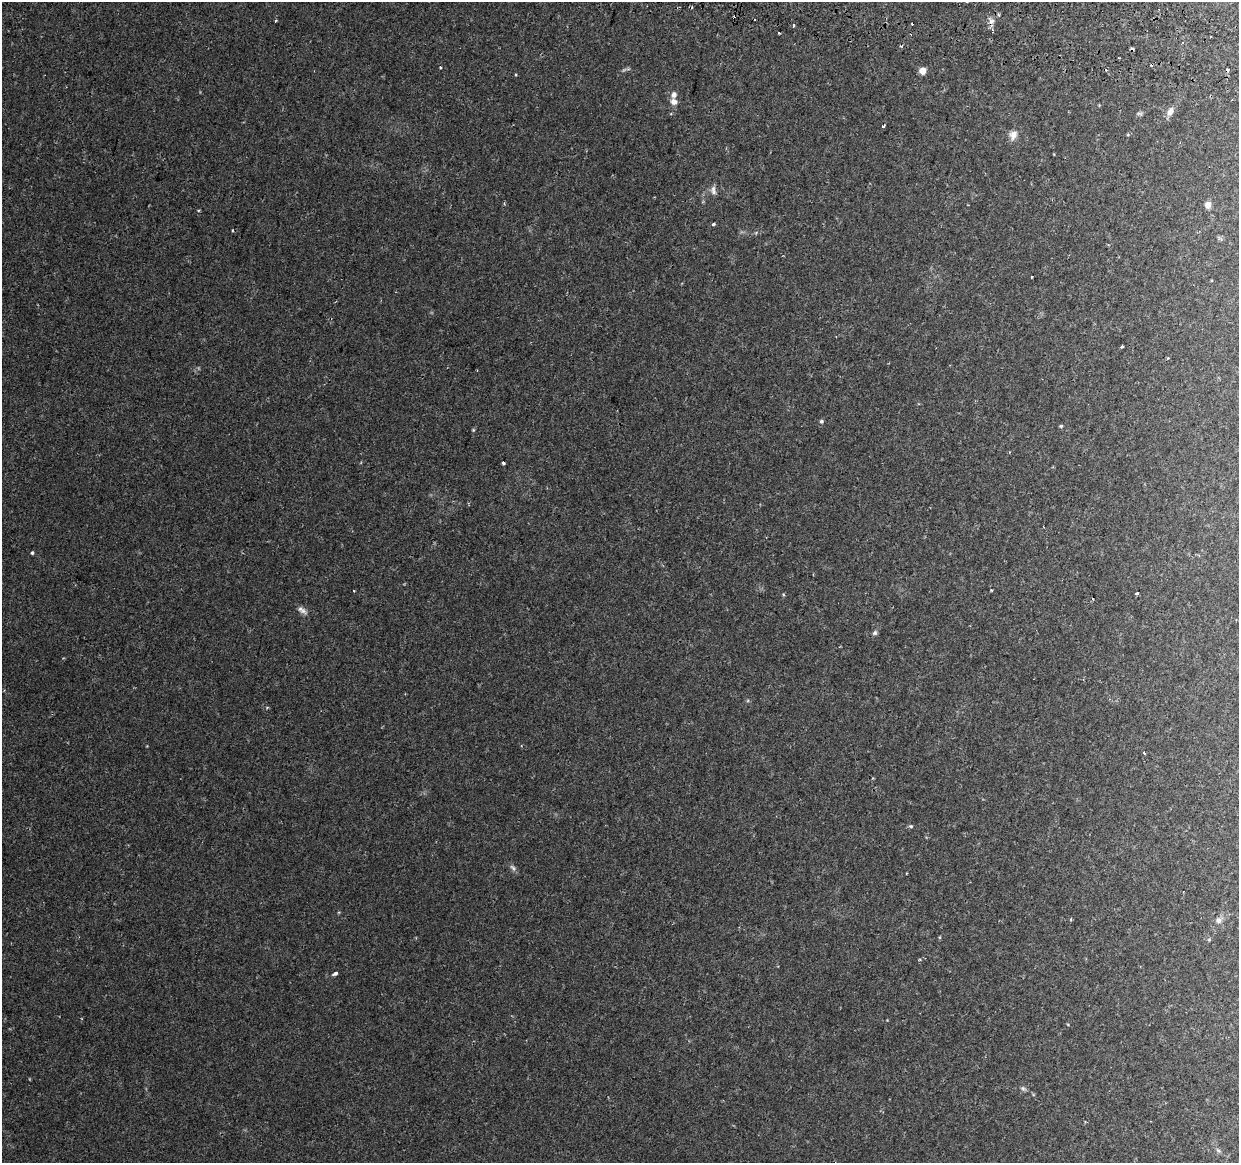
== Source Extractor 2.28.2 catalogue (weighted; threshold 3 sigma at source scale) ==
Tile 10 of 4 x 4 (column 2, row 3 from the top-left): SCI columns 1256-2492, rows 1494-2654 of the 4976 x 5248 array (HDU 1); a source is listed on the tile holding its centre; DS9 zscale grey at full resolution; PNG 1241 x 1165 px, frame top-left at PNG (2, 2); no overlay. Shown black and unused: <1% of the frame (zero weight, under 2 of 3 exposures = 3% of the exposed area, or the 3 px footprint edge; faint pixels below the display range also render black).
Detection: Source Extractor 2.28.2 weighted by HDU 2 'WHT'; one run over the whole footprint, this tile lists its part. Background 0.0332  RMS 0.0032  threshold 0.0145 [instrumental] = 3 sigma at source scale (4.5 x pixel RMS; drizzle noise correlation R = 1.50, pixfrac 1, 0.0396/0.0396 arcsec/px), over >= 5 px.
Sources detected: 46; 11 cosmic-ray / hot-pixel residue — not listed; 1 inside a brighter listed object's ellipse — not listed separately; the other 34 listed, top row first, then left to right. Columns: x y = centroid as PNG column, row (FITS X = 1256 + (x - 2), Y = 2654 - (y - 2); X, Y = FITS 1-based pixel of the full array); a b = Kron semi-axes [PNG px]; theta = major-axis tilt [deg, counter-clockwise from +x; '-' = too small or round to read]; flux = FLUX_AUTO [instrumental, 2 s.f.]
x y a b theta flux
275 21 4 3 - 0.28
991 21 9 8 - 1.4
794 26 3 3 - 1.6
779 33 2 2 - 0.28
440 67 3 3 - 0.79
923 71 5 5 - 5.6
674 101 8 7 - 1.8
1170 111 11 8 60 1.9
883 126 3 3 - 0.6
1013 135 13 10 70 2.2
713 190 13 6 -81 1.2
1208 205 8 7 - 1.5
713 224 3 3 - 0.77
1032 277 3 2 - 0.33
1122 347 3 2 - 0.41
1167 358 3 2 - 0.47
821 421 5 5 - 0.58
1061 426 4 4 - 0.42
473 430 6 4 72 0.35
503 463 3 3 - 0.91
32 553 4 3 - 0.48
991 590 3 2 - 0.29
1137 593 4 3 - 0.73
1093 599 3 2 - 0.27
303 611 11 8 -13 1.4
875 633 7 6 - 0.69
1144 753 4 2 - 0.33
911 826 5 4 - 0.41
513 868 10 5 -42 0.91
1218 920 8 7 - 1.3
1209 940 5 3 - 0.34
335 973 5 3 - 1
1023 1088 8 5 -29 0.68
1218 1150 8 4 -35 0.63